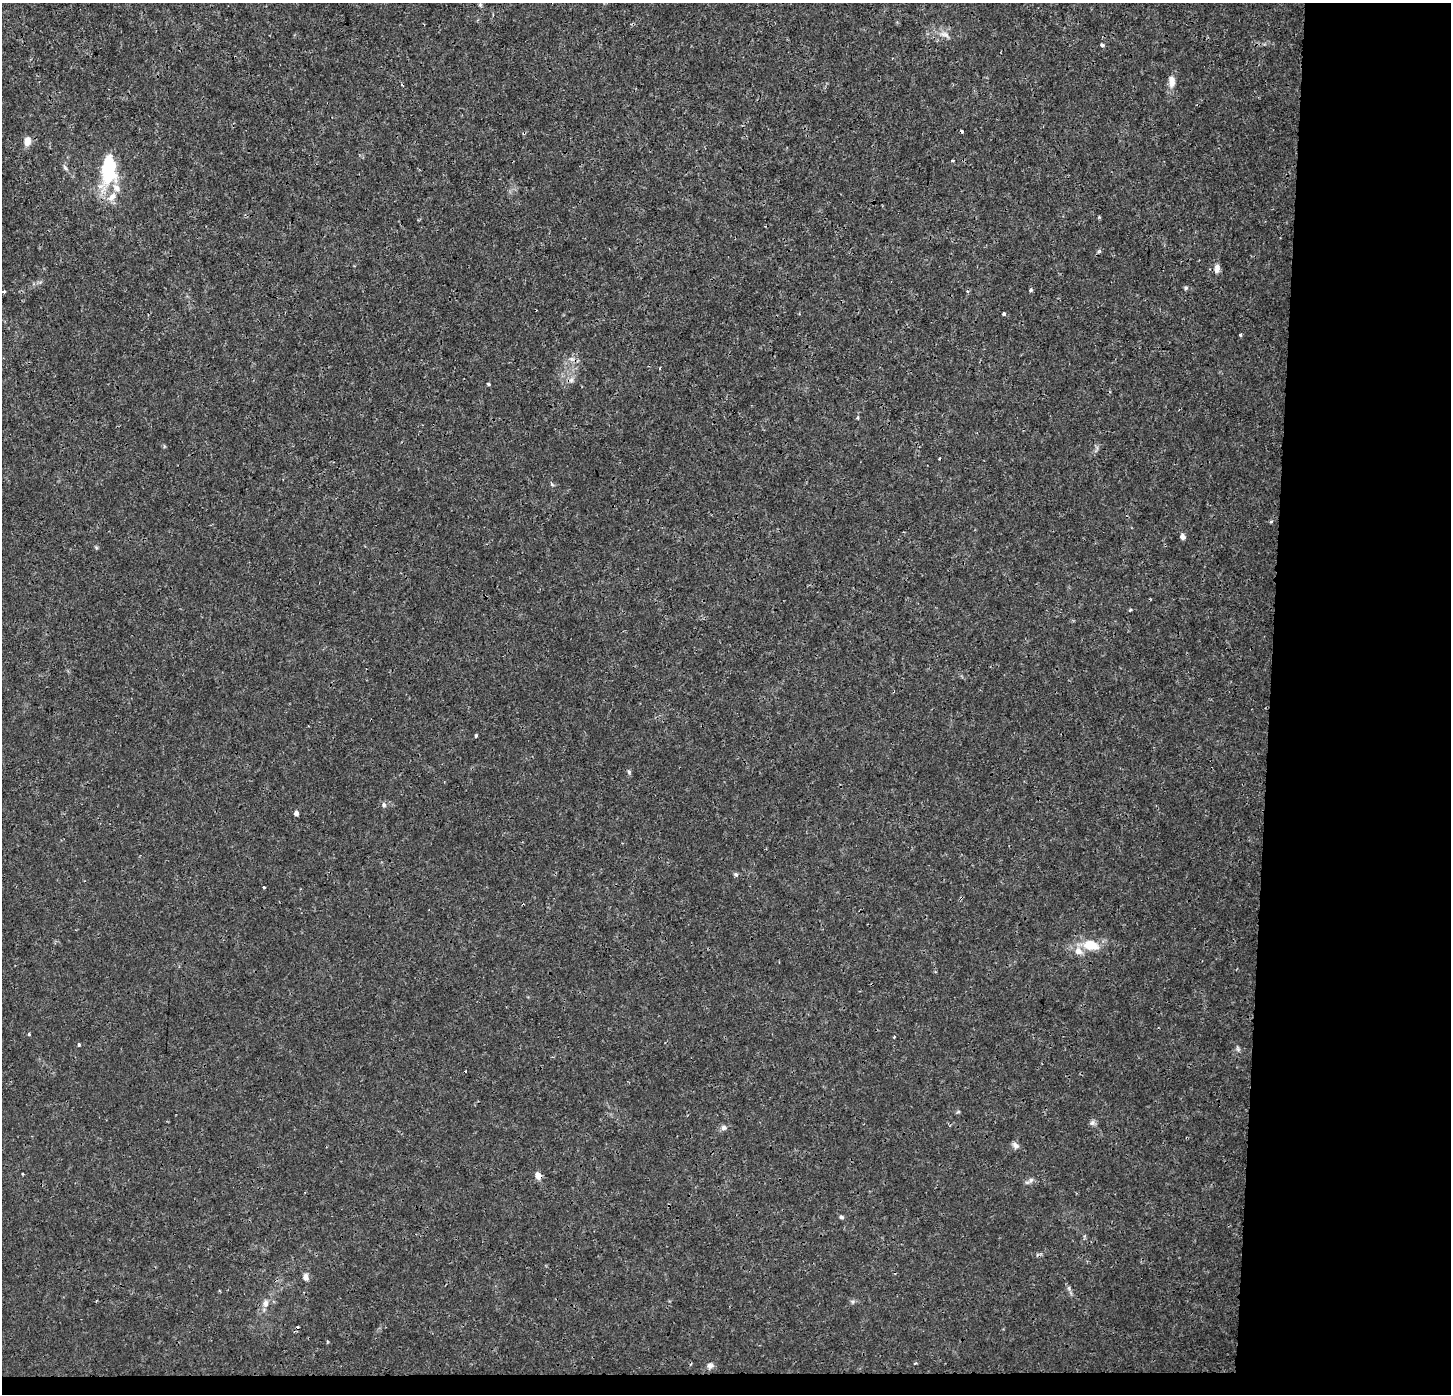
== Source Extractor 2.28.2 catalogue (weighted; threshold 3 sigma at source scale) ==
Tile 9 of 3 x 3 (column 3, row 3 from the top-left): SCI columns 2898-4346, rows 214-1605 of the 4354 x 4601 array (HDU 1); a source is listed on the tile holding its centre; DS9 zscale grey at full resolution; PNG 1453 x 1396 px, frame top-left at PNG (2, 3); no overlay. Shown black and unused: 14% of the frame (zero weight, under 3 of 4 exposures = <1% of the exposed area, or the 3 px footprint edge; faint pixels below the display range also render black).
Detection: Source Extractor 2.28.2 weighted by HDU 2 'WHT'; one run over the whole footprint, this tile lists its part. Background 9.62e-04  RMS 9.7e-04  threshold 0.00435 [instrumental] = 3 sigma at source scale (4.5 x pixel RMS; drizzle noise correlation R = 1.50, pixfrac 1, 0.0396/0.0396 arcsec/px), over >= 5 px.
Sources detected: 55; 4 cosmic-ray / hot-pixel residue — not listed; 3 inside a brighter listed object's ellipse — not listed separately; the other 48 listed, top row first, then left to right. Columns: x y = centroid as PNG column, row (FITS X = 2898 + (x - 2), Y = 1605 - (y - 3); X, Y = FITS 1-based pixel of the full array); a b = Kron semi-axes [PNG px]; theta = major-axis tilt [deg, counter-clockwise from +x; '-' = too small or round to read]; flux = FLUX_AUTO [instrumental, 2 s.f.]
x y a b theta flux
480 5 6 5 - 0.15
945 35 12 7 -19 0.47
1102 45 4 3 - 0.23
1171 81 15 8 -88 0.79
27 141 11 8 84 0.74
952 161 3 2 - 0.088
65 168 6 4 -71 0.17
108 170 35 17 86 6.2
1099 251 6 5 - 0.16
1217 268 10 6 82 0.52
1186 288 5 4 - 0.14
1031 290 4 3 - 0.22
4 292 4 3 - 0.15
1003 314 3 3 - 0.28
1240 335 3 3 - 0.14
571 359 7 6 - 0.32
660 368 3 2 - 0.088
571 380 7 7 - 0.31
488 384 4 3 - 0.25
857 418 4 4 - 0.14
552 484 8 3 -45 0.11
1271 522 4 4 - 0.12
1182 537 6 5 - 0.39
1130 610 4 3 - 0.097
475 736 3 3 - 0.21
629 772 6 4 -72 0.14
384 805 6 5 - 0.18
296 813 5 4 - 0.33
736 874 6 5 - 0.17
264 887 3 3 - 0.21
1091 945 23 14 -11 2
29 1034 3 3 - 0.13
894 1037 3 2 - 0.086
79 1045 4 3 - 0.14
1238 1049 7 4 -72 0.17
958 1112 6 3 18 0.11
1092 1123 8 6 61 0.26
724 1128 8 7 - 0.32
1015 1145 9 6 -33 0.36
23 1174 3 2 - 0.077
538 1176 7 6 - 0.76
1031 1180 7 5 45 0.23
841 1217 6 5 - 0.18
306 1277 11 7 -76 0.39
1069 1288 6 4 73 0.14
265 1303 10 7 77 0.46
327 1341 4 3 - 0.098
710 1365 10 8 42 0.39
Overlapping masked pixels (flux is a lower limit): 1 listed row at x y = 538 1176